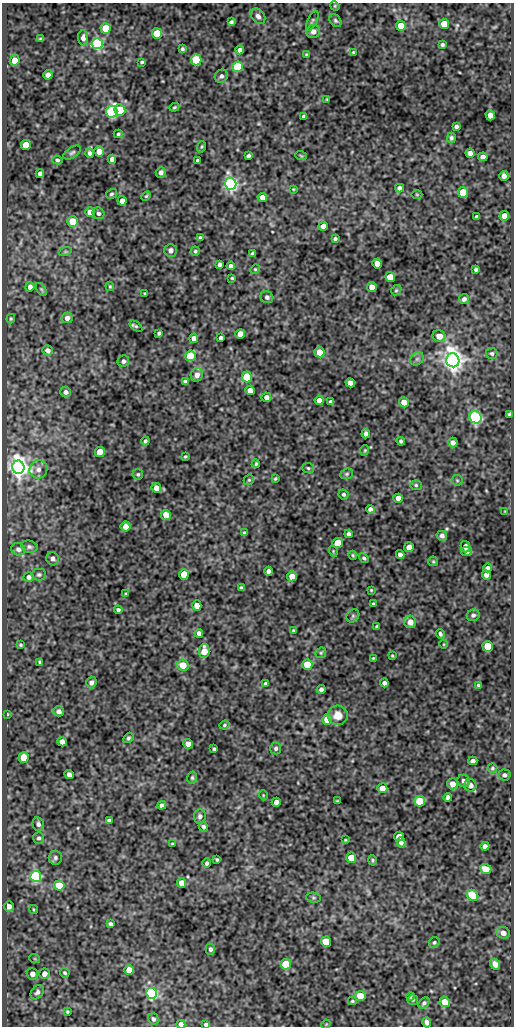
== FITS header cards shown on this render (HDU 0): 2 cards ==
NAXIS1  =                  512
NAXIS2  =                 1024

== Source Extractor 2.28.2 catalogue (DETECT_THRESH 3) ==
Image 512 x 1024 px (HDU 0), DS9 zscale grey, 1 PNG px = 1 image px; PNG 516 x 1028 px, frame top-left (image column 1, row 1024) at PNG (2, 3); each listed source drawn as its Kron ellipse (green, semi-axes under 4 px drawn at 4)
Background 72.4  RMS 0.49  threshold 1.46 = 3 sigma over >= 5 px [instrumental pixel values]
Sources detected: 260; all 260 listed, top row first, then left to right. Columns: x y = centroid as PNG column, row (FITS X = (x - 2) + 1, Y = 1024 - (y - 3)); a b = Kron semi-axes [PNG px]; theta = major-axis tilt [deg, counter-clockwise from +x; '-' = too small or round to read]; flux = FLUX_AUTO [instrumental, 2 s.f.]
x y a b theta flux
335 6 5 4 - 32
258 16 8 6 -51 120
335 20 7 5 -51 63
312 21 10 4 65 69
231 22 4 4 - 70
444 24 5 5 - 610
401 26 5 5 - 610
106 28 5 5 - 980
313 31 7 6 - 160
157 33 5 5 - 1000
83 38 7 5 -87 140
41 39 4 3 - 49
97 44 5 5 - 5900
442 45 4 3 - 62
182 49 4 3 - 58
240 50 4 4 - 120
353 52 3 3 - 31
306 55 4 3 - 38
15 60 5 4 - 400
196 60 5 5 - 1900
142 62 3 3 - 47
238 67 5 5 - 2800
48 75 5 4 - 150
221 76 7 6 - 98
327 99 3 3 - 27
174 107 5 3 - 40
120 110 6 5 - 850
112 112 6 5 - 8300
490 115 5 4 - 180
304 117 4 3 - 84
456 126 4 3 - 75
118 134 4 3 - 49
451 138 5 4 - 70
26 145 5 5 - 670
201 147 6 4 72 42
99 151 5 4 - 280
72 153 10 5 32 75
90 153 4 3 - 86
470 153 4 4 - 140
248 156 4 3 - 64
301 156 6 3 -20 31
483 157 4 4 - 130
112 159 4 4 - 160
57 160 5 4 - 61
198 160 3 3 - 63
161 172 5 5 - 130
40 174 4 4 - 130
504 176 5 4 - 120
231 184 6 5 - 13000
400 188 4 4 - 130
293 189 3 2 - 23
463 192 5 5 - 720
111 194 6 4 31 55
417 194 5 3 - 29
146 196 5 4 - 40
262 197 5 4 - 180
122 201 4 4 - 180
90 212 5 5 - 320
98 213 6 5 - 88
504 216 5 5 - 310
477 217 4 4 - 81
73 221 5 5 - 700
323 226 5 4 - 150
200 237 3 3 - 39
335 239 4 3 - 60
171 250 6 6 - 130
195 251 4 4 - 51
65 252 7 4 19 46
253 254 4 4 - 90
220 264 4 4 - 82
377 264 5 4 - 270
231 266 4 4 - 100
255 269 5 4 - 39
476 269 4 3 - 63
390 277 5 5 - 610
232 278 3 3 - 37
110 286 4 3 - 37
30 287 5 4 - 120
372 287 5 4 - 230
41 289 7 3 -55 41
396 290 5 4 - 44
145 293 3 3 - 39
267 297 6 6 - 97
464 299 5 4 - 120
67 318 5 5 - 140
11 319 5 3 - 38
136 326 7 4 -35 51
159 333 4 3 - 57
240 334 5 5 - 340
439 336 6 6 - 300
194 338 4 4 - 200
221 338 4 4 - 97
48 350 5 5 - 140
319 352 5 5 - 480
492 354 5 5 - 62
190 356 5 5 - 1300
417 359 7 6 - 80
453 360 7 6 - 31000
123 361 6 5 - 85
197 375 7 6 - 180
247 377 5 5 - 1500
185 381 4 3 - 79
350 383 5 4 - 210
250 390 5 4 - 390
66 392 5 5 - 96
266 397 5 4 - 160
319 400 5 4 - 200
331 402 4 4 - 96
404 402 5 5 - 310
509 415 4 3 - 84
475 417 6 6 - 7100
366 434 4 4 - 150
145 441 4 3 - 56
401 441 4 4 - 59
453 443 5 4 - 120
365 450 5 3 - 35
100 452 5 5 - 1000
185 456 3 3 - 36
256 464 4 3 - 47
18 467 6 6 - 31000
308 468 6 5 - 55
38 469 9 9 - 170
138 474 5 5 - 53
347 474 7 5 21 56
275 478 3 2 - 40
249 480 5 4 - 43
457 480 5 5 - 48
416 485 6 5 - 53
156 488 5 4 - 240
344 494 5 4 - 57
398 498 5 4 - 230
370 509 4 4 - 97
505 511 3 3 - 23
166 515 5 5 - 420
126 526 5 5 - 260
244 533 3 3 - 44
349 534 4 4 - 92
442 536 5 4 - 110
338 543 5 5 - 630
29 547 8 6 -13 81
409 547 5 4 - 210
465 547 6 5 - 210
18 549 7 6 - 110
333 551 5 3 - 29
466 552 6 4 -9 97
353 555 5 3 - 38
400 555 4 4 - 150
364 558 5 4 - 53
53 559 7 6 - 110
433 561 5 5 - 42
488 568 4 4 - 95
269 571 4 4 - 130
184 574 5 5 - 530
39 575 7 6 - 68
486 575 5 4 - 190
292 576 5 5 - 260
29 577 5 5 - 130
241 588 4 3 - 56
371 590 3 3 - 31
126 594 3 3 - 37
373 603 4 3 - 31
197 606 5 4 - 220
118 610 4 4 - 71
473 615 6 5 - 87
353 616 7 6 - 62
410 622 6 6 - 270
377 626 3 3 - 55
293 630 3 3 - 44
199 633 4 4 - 130
440 634 4 3 - 67
444 644 4 3 - 26
20 645 4 3 - 38
488 646 5 5 - 1000
204 651 7 5 86 460
321 653 6 5 - 43
392 656 3 2 - 32
373 658 3 2 - 28
40 662 4 3 - 58
183 665 5 5 - 590
307 665 5 5 - 610
91 683 6 5 - 110
384 683 4 4 - 110
265 684 4 3 - 65
478 685 4 4 - 37
321 689 4 4 - 90
59 711 5 5 - 130
7 714 3 2 - 26
338 715 10 9 - 370
327 719 5 5 - 640
224 725 5 3 - 41
128 738 5 4 - 58
62 742 5 4 - 180
188 744 5 4 - 230
276 748 6 5 - 75
214 749 4 3 - 51
23 758 5 5 - 630
473 761 4 4 - 120
492 768 5 4 - 48
69 774 5 4 - 120
504 775 6 5 - 95
192 778 6 5 - 55
464 781 6 6 - 120
453 784 5 5 - 260
470 785 6 6 - 250
382 788 5 5 - 270
263 795 5 3 - 28
448 797 4 4 - 97
337 801 3 2 - 30
420 801 5 5 - 1500
276 802 5 4 - 200
162 805 4 4 - 100
200 816 7 6 - 95
109 820 4 3 - 77
38 824 7 5 -77 110
203 827 5 4 - 76
399 836 5 4 - 340
39 838 6 5 - 78
345 840 3 3 - 29
401 842 5 4 - 110
172 843 4 2 - 29
485 846 4 4 - 120
55 858 7 6 - 86
351 858 5 5 - 550
217 860 4 3 - 47
372 860 5 3 - 42
207 863 5 4 - 67
486 869 6 5 - 420
36 876 5 5 - 6600
182 883 5 4 - 280
59 885 5 5 - 830
472 895 6 5 - 1200
313 898 7 5 -7 58
9 906 5 5 - 190
33 909 5 2 - 32
110 924 4 4 - 74
503 933 6 5 - 200
326 942 5 5 - 1500
434 943 6 5 - 50
210 949 5 4 - 82
35 959 5 3 - 29
286 964 5 5 - 1900
495 964 6 5 - 200
129 970 5 5 - 430
65 973 5 4 - 55
32 974 6 5 - 190
44 974 5 5 - 170
37 992 8 5 50 110
152 993 5 5 - 5900
360 996 5 5 - 650
410 996 4 3 - 42
413 1000 5 5 - 69
352 1001 4 3 - 43
445 1002 5 5 - 470
424 1003 6 4 45 74
67 1012 3 2 - 35
153 1019 6 5 - 75
427 1022 5 4 - 120
181 1024 4 4 - 200
206 1024 3 3 - 56
326 1024 5 4 - 29
At the frame edge (FLAGS 8, measured only in part): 2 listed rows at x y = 181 1024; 206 1024